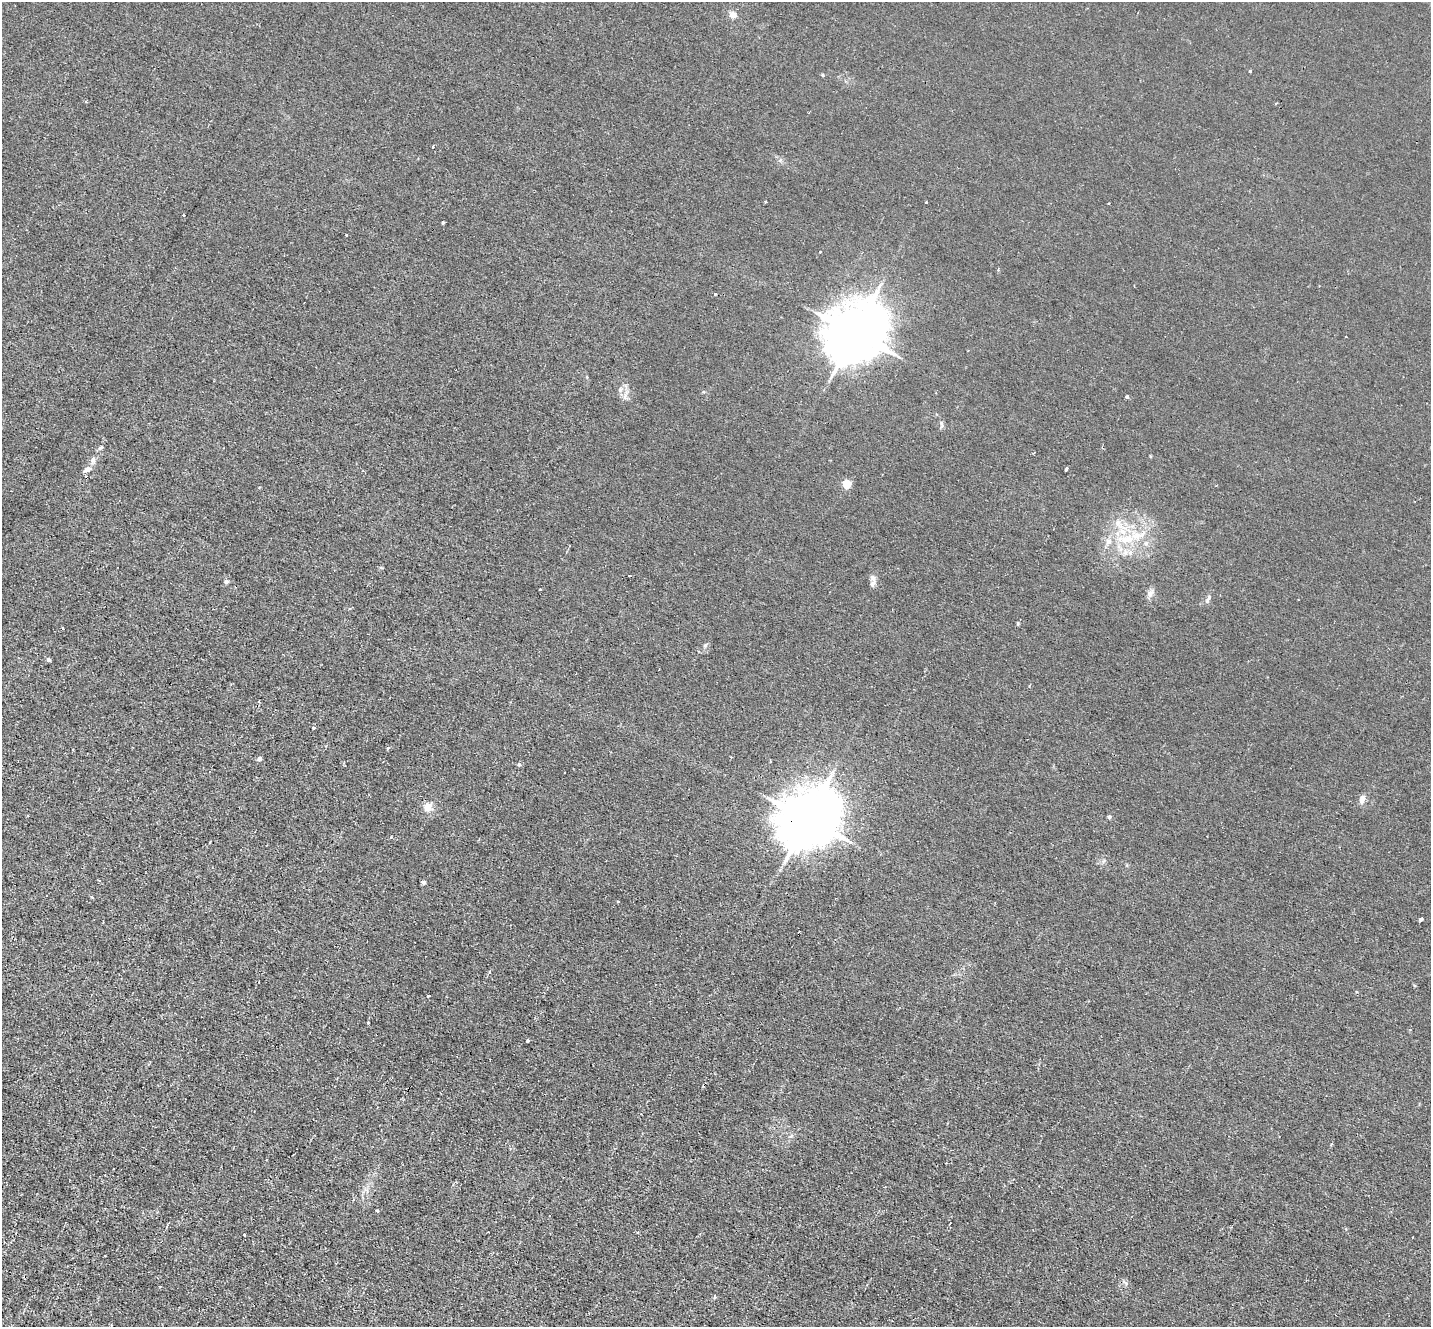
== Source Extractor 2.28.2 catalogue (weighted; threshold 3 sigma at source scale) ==
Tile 7 of 4 x 4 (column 3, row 2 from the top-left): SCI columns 2857-4285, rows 2931-4255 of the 5713 x 5726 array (HDU 1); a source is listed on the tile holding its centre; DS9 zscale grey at full resolution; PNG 1433 x 1329 px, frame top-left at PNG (2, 2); no overlay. Shown black and unused: <1% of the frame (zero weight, under 2 of 3 exposures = <1% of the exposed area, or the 3 px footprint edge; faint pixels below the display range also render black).
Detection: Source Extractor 2.28.2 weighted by HDU 2 'WHT'; one run over the whole footprint, this tile lists its part. Background 0.0113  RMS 0.0047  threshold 0.021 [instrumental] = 3 sigma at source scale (4.5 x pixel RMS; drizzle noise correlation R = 1.50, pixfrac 1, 0.05/0.05 arcsec/px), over >= 5 px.
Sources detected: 65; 4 cosmic-ray / hot-pixel residue — not listed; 4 inside a brighter listed object's ellipse — not listed separately; the other 57 listed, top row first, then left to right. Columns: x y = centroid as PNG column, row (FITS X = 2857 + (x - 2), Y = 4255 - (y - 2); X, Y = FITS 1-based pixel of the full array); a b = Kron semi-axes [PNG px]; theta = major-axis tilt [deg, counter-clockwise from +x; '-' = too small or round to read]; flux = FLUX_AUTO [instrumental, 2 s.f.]
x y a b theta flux
733 15 4 4 - 7.8
1250 71 3 3 - 2.6
822 75 4 4 - 0.52
433 147 3 3 - 2.1
765 201 3 3 - 0.63
183 215 2 2 - 0.57
443 222 3 3 - 0.67
346 235 3 2 - 0.31
820 251 3 2 - 0.57
998 270 4 3 - 0.57
715 294 3 3 - 1
855 333 18 15 50 2800
620 390 8 5 64 1.5
1127 397 4 3 - 0.91
941 424 8 3 -71 0.9
101 447 6 5 - 1
93 460 11 6 78 1.8
87 469 10 6 29 1.9
1066 469 4 3 - 2.6
847 484 5 5 - 21
1118 522 9 6 70 2
1127 539 20 10 13 9.6
1146 543 7 6 - 1.3
1125 553 7 5 45 1.5
630 576 3 2 - 0.58
873 578 10 6 -60 1.7
226 582 6 5 - 0.98
540 589 3 2 - 0.38
1150 594 10 7 66 2.2
1209 598 9 5 61 1.1
1018 623 5 3 - 0.52
63 629 3 2 - 0.57
705 645 6 5 - 0.82
49 660 5 5 - 0.82
1029 686 3 3 - 0.5
313 728 4 3 - 0.75
388 748 3 3 - 1.3
73 750 3 2 - 0.81
260 759 4 4 - 1.8
519 764 5 4 - 0.85
1362 799 11 7 77 2.4
428 807 6 6 - 6.2
1109 817 5 4 - 0.85
808 819 18 14 48 3000
391 837 4 3 - 0.39
210 842 3 2 - 0.32
423 882 5 4 - 0.92
92 897 6 2 -45 0.5
1421 919 4 3 - 2.2
428 996 4 2 - 0.55
368 1022 2 2 - 0.46
528 1041 3 3 - 1.2
377 1211 3 3 - 0.76
1346 1229 4 3 - 0.49
637 1232 4 3 - 0.52
244 1235 3 2 - 0.64
715 1297 5 3 - 0.46
Overlapping masked pixels (flux is a lower limit): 1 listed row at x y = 808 819
Unlisted compact peaks at least as high as the median listed source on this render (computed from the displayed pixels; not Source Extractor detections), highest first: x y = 926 202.